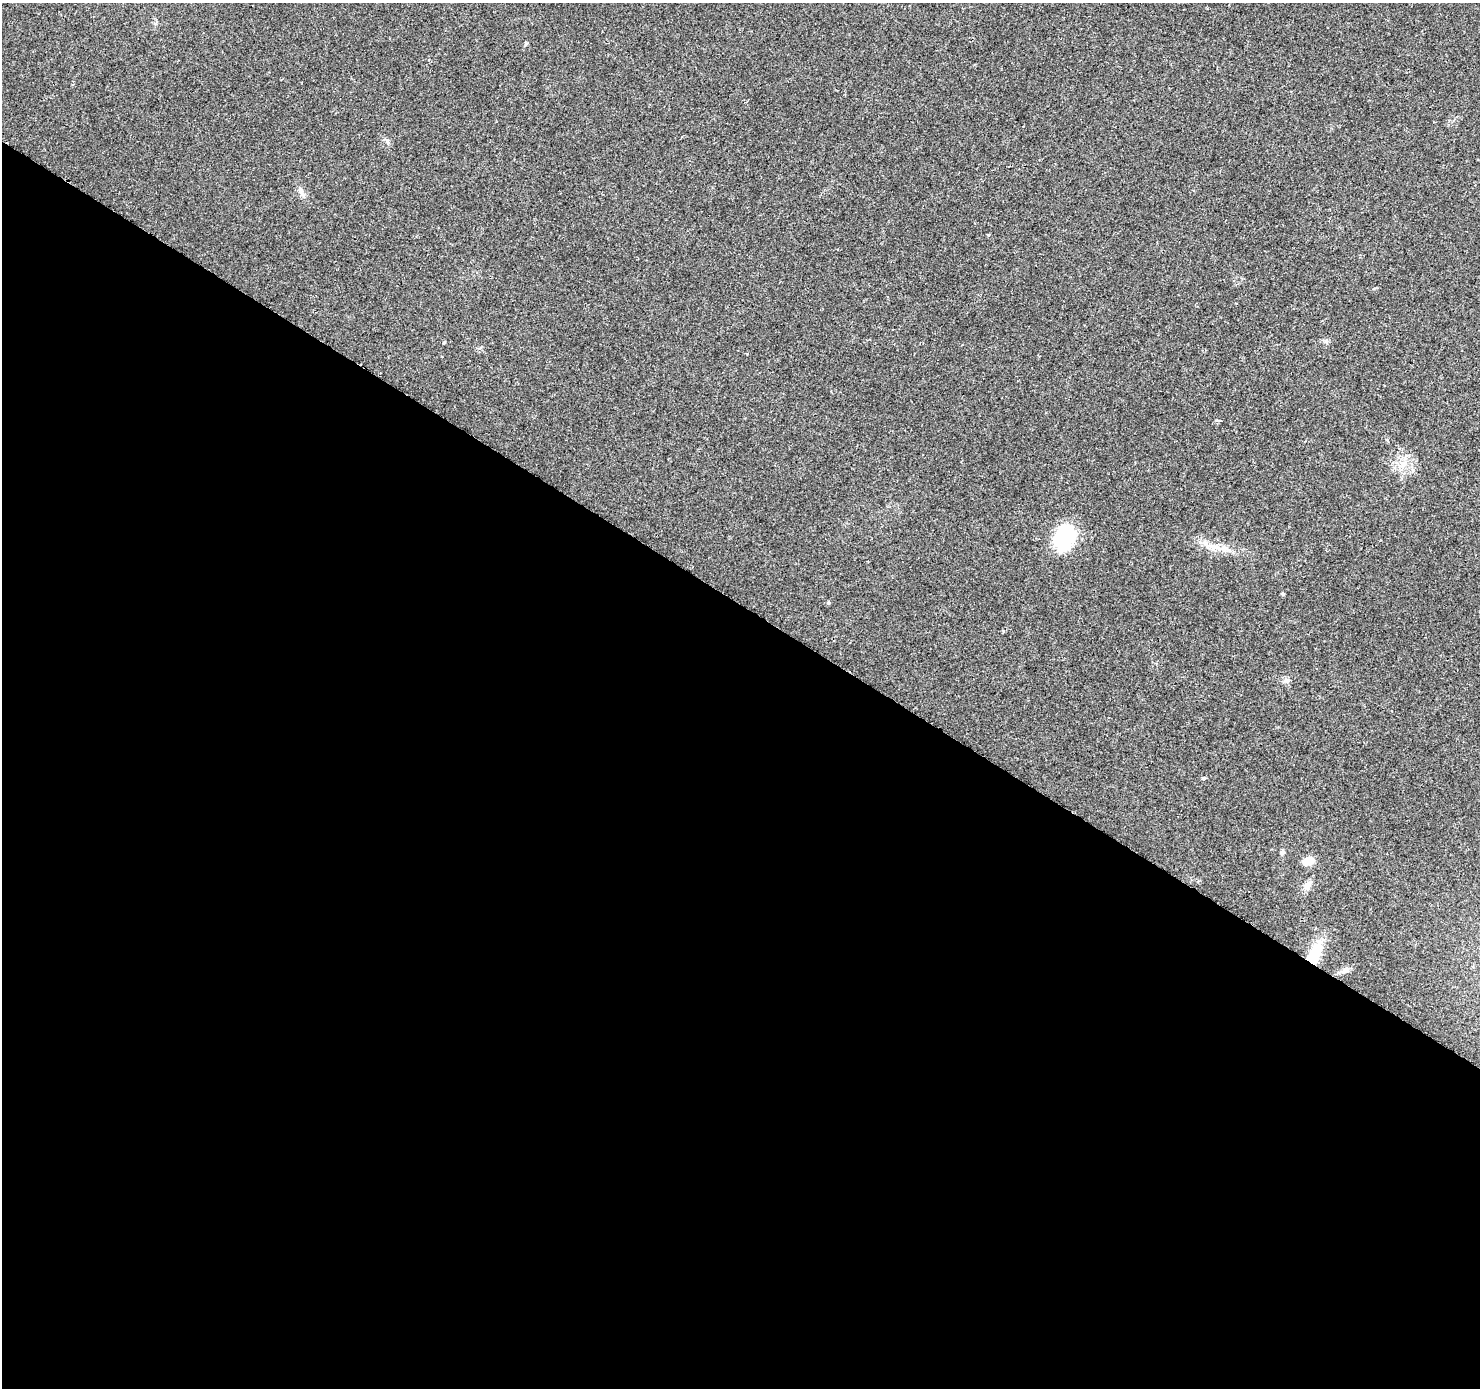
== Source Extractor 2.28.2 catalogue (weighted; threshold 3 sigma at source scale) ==
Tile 14 of 4 x 4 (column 2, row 4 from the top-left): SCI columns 1497-2974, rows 261-1646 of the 5937 x 5994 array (HDU 1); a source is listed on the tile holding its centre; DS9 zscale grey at full resolution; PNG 1482 x 1390 px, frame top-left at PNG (2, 3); no overlay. Shown black and unused: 57% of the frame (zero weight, under 2 of 3 exposures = <1% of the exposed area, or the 3 px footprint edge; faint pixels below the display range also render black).
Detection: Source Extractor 2.28.2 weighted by HDU 2 'WHT'; one run over the whole footprint, this tile lists its part. Background 0.0277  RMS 0.0055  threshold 0.0247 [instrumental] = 3 sigma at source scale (4.5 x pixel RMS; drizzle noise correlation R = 1.50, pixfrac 1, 0.0396/0.0396 arcsec/px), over >= 5 px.
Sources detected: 15; all 15 listed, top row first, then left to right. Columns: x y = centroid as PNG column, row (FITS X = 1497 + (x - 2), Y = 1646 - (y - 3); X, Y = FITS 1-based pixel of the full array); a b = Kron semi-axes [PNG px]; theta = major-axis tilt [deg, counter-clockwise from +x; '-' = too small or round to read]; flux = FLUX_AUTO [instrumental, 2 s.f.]
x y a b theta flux
526 44 8 3 45 0.7
1326 341 5 5 - 1.1
444 342 4 4 - 0.57
1403 464 7 5 -2 1.8
1065 537 29 20 68 32
1217 547 13 6 -34 3.9
1283 594 5 4 - 0.67
829 603 3 3 - 1.8
1286 680 9 6 -54 1.7
1203 778 4 3 - 3.5
1282 852 7 5 72 1.2
1308 861 12 8 15 6.9
1308 885 15 8 54 3.3
1314 954 27 12 65 20
1345 970 12 6 12 2.5
Overlapping masked pixels (flux is a lower limit): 1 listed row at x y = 1314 954
Unlisted compact peaks at least as high as the median listed source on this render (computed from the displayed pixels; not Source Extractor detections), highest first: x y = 387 141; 988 235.